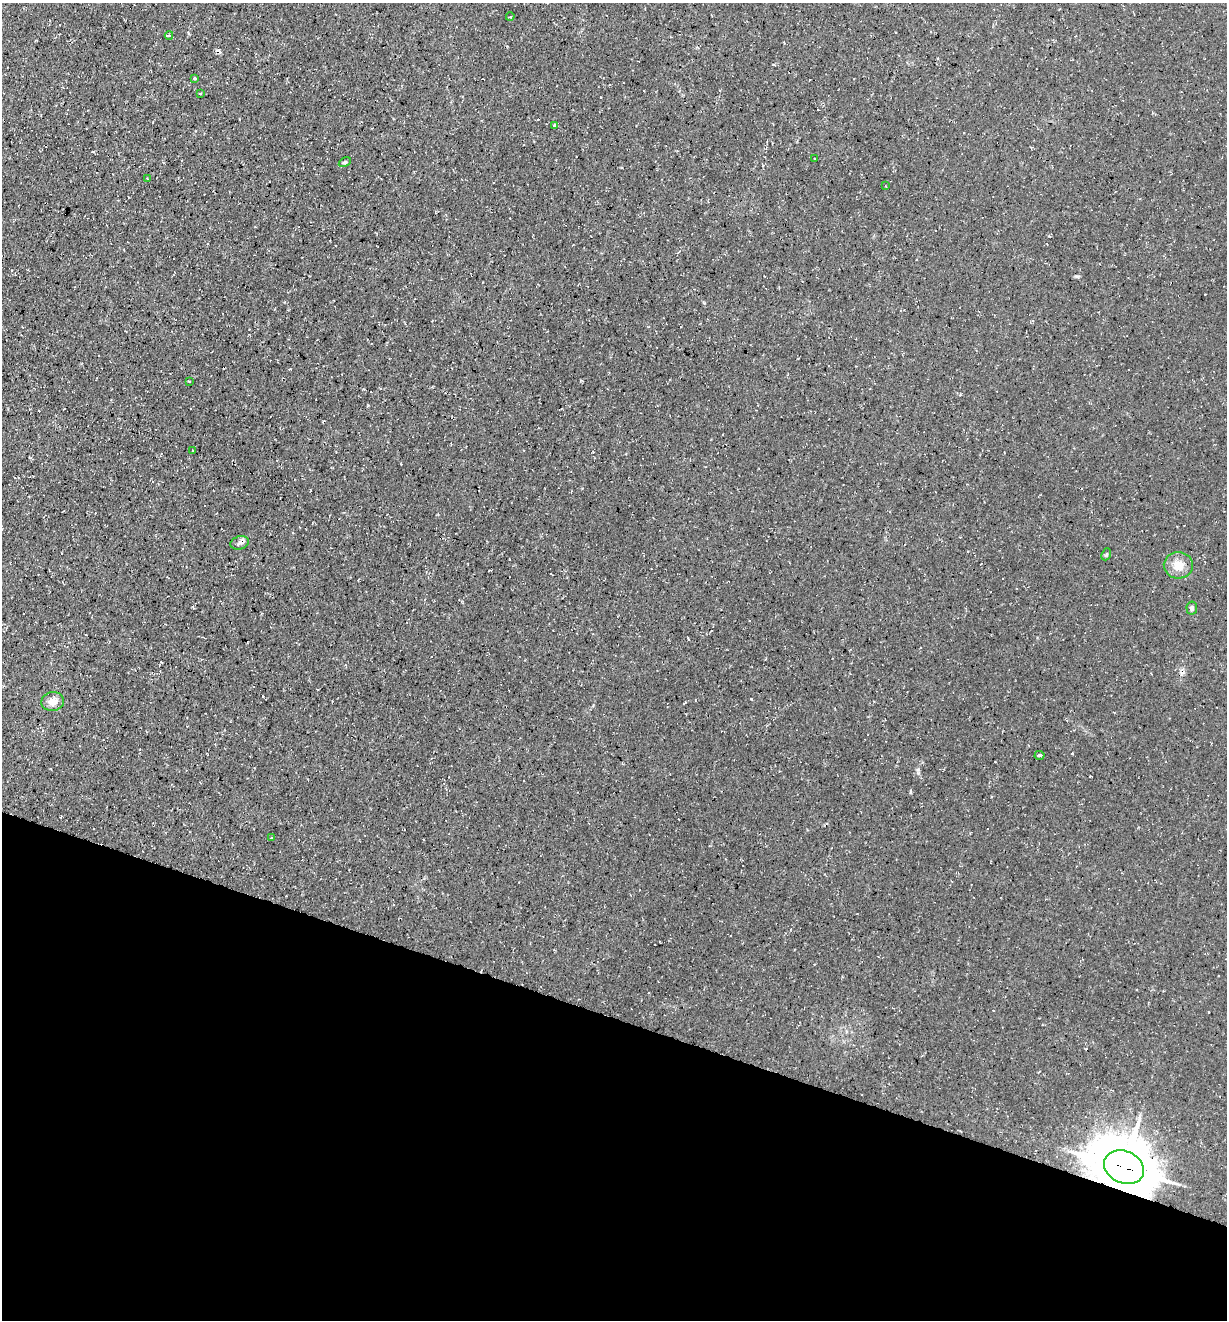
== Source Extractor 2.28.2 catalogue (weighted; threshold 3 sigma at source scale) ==
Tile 15 of 4 x 4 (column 3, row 4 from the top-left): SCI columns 2587-3811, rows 2-1319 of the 5290 x 5272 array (HDU 1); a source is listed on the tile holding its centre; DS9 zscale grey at full resolution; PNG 1229 x 1322 px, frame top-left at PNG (2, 3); each listed source drawn as its Kron ellipse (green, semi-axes under 4 px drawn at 4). Shown black and unused: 23% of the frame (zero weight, under 3 of 4 exposures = <1% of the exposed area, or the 3 px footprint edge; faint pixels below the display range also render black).
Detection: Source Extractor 2.28.2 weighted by HDU 2 'WHT'; one run over the whole footprint, this tile lists its part. Background 0.0861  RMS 0.0059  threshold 0.0264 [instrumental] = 3 sigma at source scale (4.5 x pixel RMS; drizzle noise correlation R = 1.50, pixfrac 1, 0.05/0.05 arcsec/px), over >= 5 px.
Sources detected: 26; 7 cosmic-ray / hot-pixel residue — neither listed nor drawn; the other 19 listed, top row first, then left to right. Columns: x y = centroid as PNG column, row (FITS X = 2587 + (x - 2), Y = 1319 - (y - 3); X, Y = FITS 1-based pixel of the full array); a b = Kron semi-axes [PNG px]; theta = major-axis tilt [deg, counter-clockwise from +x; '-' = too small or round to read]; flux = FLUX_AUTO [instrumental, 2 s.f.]
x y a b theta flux
510 17 4 2 - 0.46
169 35 4 3 - 1.7
195 78 3 2 - 0.61
200 93 4 3 - 0.45
554 125 3 2 - 1.1
815 158 2 2 - 0.44
345 162 6 4 30 0.82
147 178 3 2 - 0.49
886 186 3 2 - 0.36
189 381 3 2 - 0.43
193 450 3 2 - 0.68
240 543 9 6 17 1.9
1106 554 6 4 68 0.89
1178 565 14 13 - 8.9
1192 608 6 5 - 1.6
53 702 11 9 9 5.3
1040 755 5 3 - 3.7
271 838 3 3 - 1.7
1124 1167 20 16 -26 2800
Overlapping masked pixels (flux is a lower limit): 1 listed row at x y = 1124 1167
Unlisted compact peaks at least as high as the median listed source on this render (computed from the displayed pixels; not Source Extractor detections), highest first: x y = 751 699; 918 773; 910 792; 368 405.